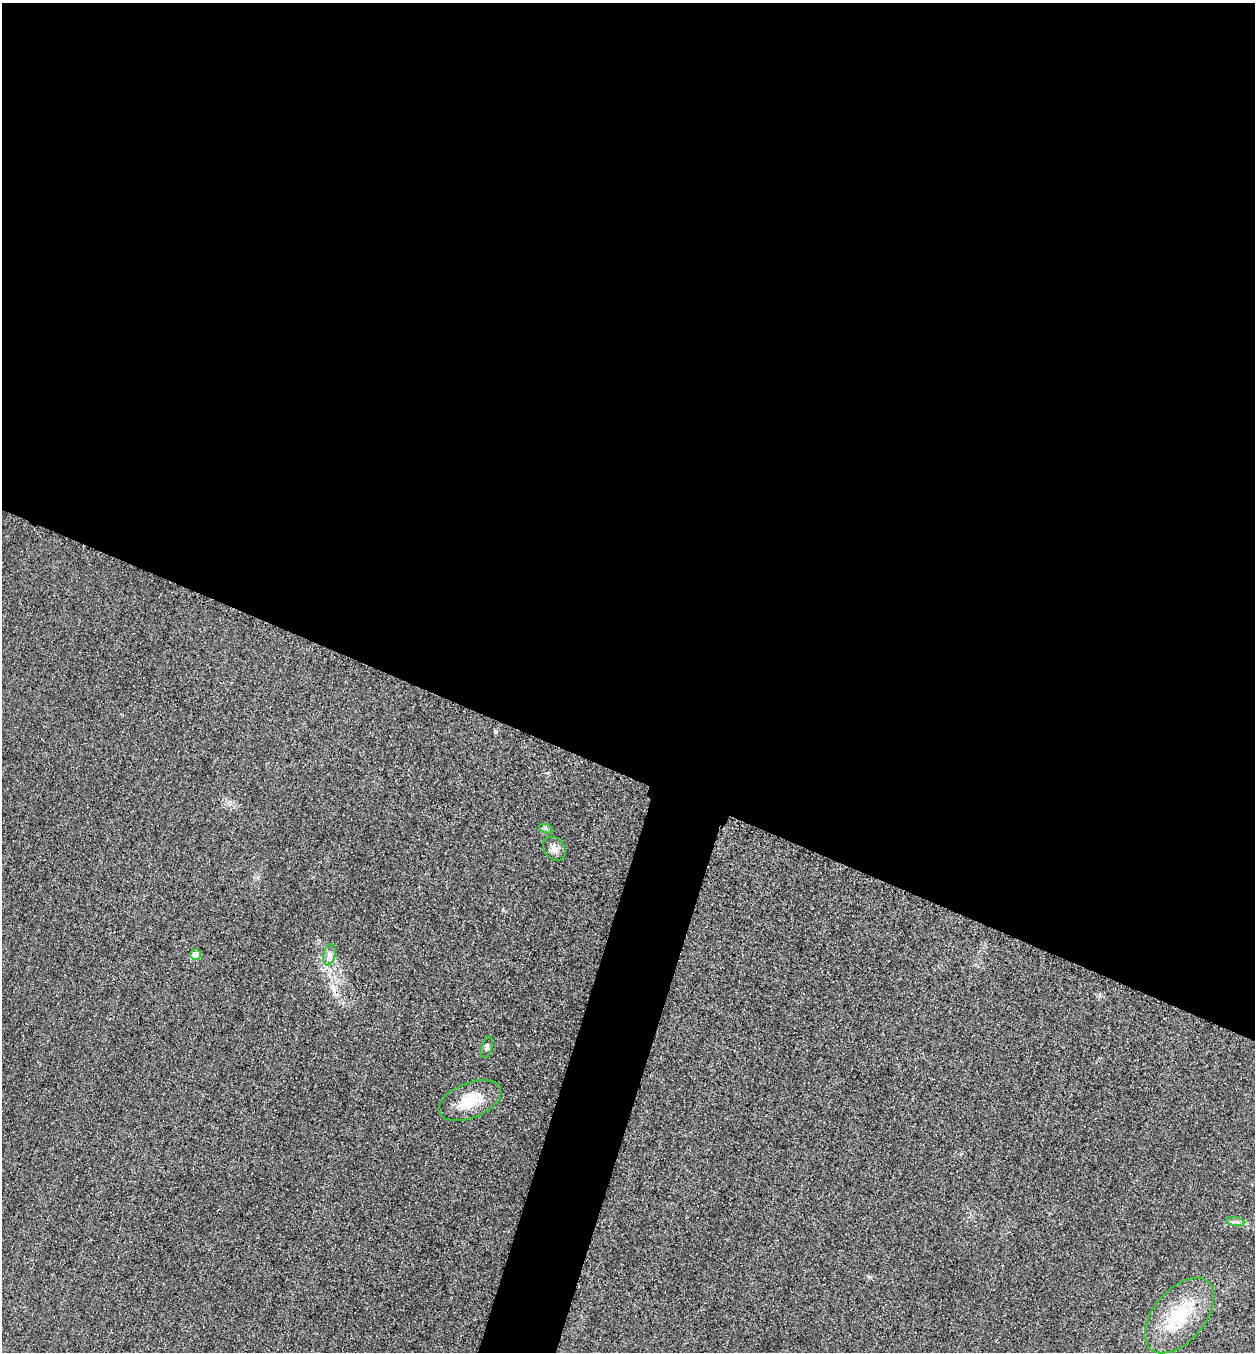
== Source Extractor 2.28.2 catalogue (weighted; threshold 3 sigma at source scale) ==
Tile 3 of 4 x 4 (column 3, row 1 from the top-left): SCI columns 2668-3920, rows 4076-5425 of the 5463 x 5449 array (HDU 1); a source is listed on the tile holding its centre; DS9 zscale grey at full resolution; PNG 1257 x 1354 px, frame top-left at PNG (2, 3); each listed source drawn as its Kron ellipse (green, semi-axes under 4 px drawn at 4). Shown black and unused: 60% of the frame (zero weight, under 3 of 4 exposures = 3% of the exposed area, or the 3 px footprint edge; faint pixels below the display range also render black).
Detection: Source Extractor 2.28.2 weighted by HDU 2 'WHT'; one run over the whole footprint, this tile lists its part. Background 0.0772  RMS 0.017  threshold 0.0761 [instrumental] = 3 sigma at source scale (4.5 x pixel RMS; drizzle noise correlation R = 1.50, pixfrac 1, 0.05/0.05 arcsec/px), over >= 5 px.
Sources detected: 9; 1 cosmic-ray / hot-pixel residue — neither listed nor drawn; the other 8 listed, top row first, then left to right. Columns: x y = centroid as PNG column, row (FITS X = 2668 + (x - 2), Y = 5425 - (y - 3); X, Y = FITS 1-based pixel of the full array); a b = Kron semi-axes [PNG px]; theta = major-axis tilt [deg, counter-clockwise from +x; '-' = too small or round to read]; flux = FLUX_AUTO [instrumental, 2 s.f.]
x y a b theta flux
546 829 7 4 -18 3.3
554 849 13 10 -51 11
195 955 5 5 - 23
329 955 11 6 77 7.4
487 1047 11 5 74 4.8
470 1101 33 17 22 58
1235 1222 9 4 -9 5.4
1179 1316 44 25 50 110